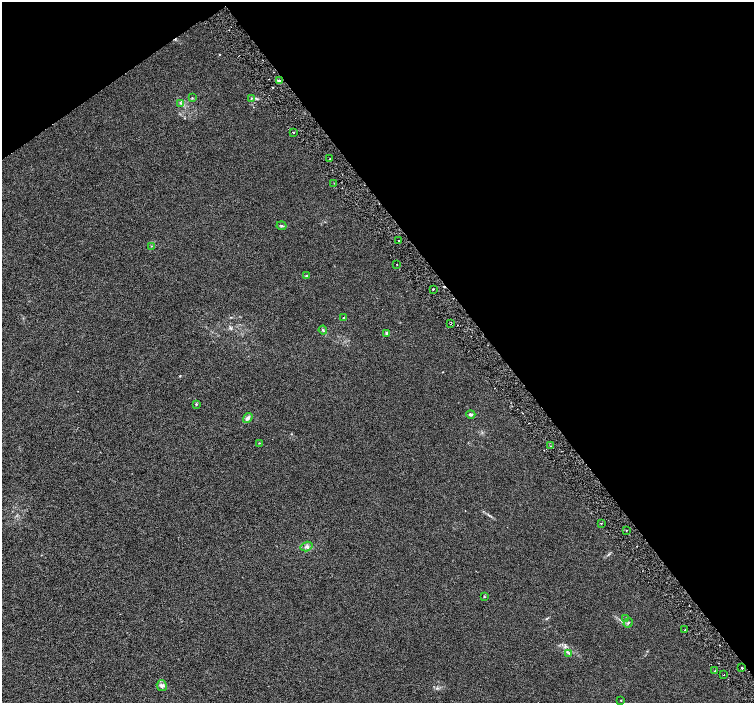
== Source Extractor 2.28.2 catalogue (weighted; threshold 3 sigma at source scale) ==
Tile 3 of 4 x 4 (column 3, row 1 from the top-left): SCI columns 3012-4514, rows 4403-5803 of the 6018 x 5941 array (HDU 1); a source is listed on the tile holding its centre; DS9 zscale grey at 2 x 2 block average (1 PNG px = mean of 2 x 2 image px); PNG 756 x 705 px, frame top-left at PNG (2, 2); each listed source drawn as its Kron ellipse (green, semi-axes under 4 px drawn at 4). Shown black and unused: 38% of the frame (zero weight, under 3 of 6 exposures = <1% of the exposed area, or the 3 px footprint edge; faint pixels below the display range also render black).
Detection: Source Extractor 2.28.2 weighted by HDU 2 'WHT'; one run over the whole footprint, this tile lists its part. Background 0.00127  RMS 0.0016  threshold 0.00662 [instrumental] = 3 sigma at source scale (4.09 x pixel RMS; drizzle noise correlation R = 1.36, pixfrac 0.8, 0.0396/0.0396 arcsec/px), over >= 5 px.
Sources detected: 36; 1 cosmic-ray / hot-pixel residue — neither listed nor drawn; the other 35 listed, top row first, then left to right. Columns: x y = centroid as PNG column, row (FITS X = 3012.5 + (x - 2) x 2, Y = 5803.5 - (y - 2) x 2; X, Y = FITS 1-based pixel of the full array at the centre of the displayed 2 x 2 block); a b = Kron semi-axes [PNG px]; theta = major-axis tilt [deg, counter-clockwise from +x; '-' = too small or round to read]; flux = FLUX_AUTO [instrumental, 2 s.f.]
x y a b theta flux
280 81 4 3 - 0.55
192 98 3 2 - 0.19
251 98 3 3 - 0.26
180 103 3 2 - 0.29
293 132 2 2 - 0.26
330 159 2 2 - 0.3
334 183 2 2 - 0.16
282 226 5 3 - 0.43
399 241 2 2 - 0.36
151 246 3 2 - 0.15
397 264 2 2 - 0.18
307 276 2 2 - 0.92
433 289 2 2 - 0.52
343 318 4 2 - 0.23
451 323 4 2 - 0.26
323 330 4 3 - 0.39
387 333 3 3 - 0.48
196 404 3 3 - 0.28
471 414 4 3 - 0.61
248 418 5 4 - 1.1
259 443 3 2 - 0.18
551 446 2 2 - 0.18
601 523 2 2 - 0.19
626 530 2 2 - 0.27
307 547 6 4 17 0.85
484 596 3 2 - 0.22
626 618 3 2 - 0.22
628 623 5 2 - 0.36
685 630 2 2 - 0.32
569 653 3 3 - 0.39
742 668 2 2 - 0.73
715 671 2 2 - 0.3
724 675 2 2 - 0.2
162 686 5 5 - 0.95
621 700 3 2 - 0.15
Overlapping masked pixels (flux is a lower limit): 1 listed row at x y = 451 323
Diffuse or blended objects may show on this block-average render without a row.